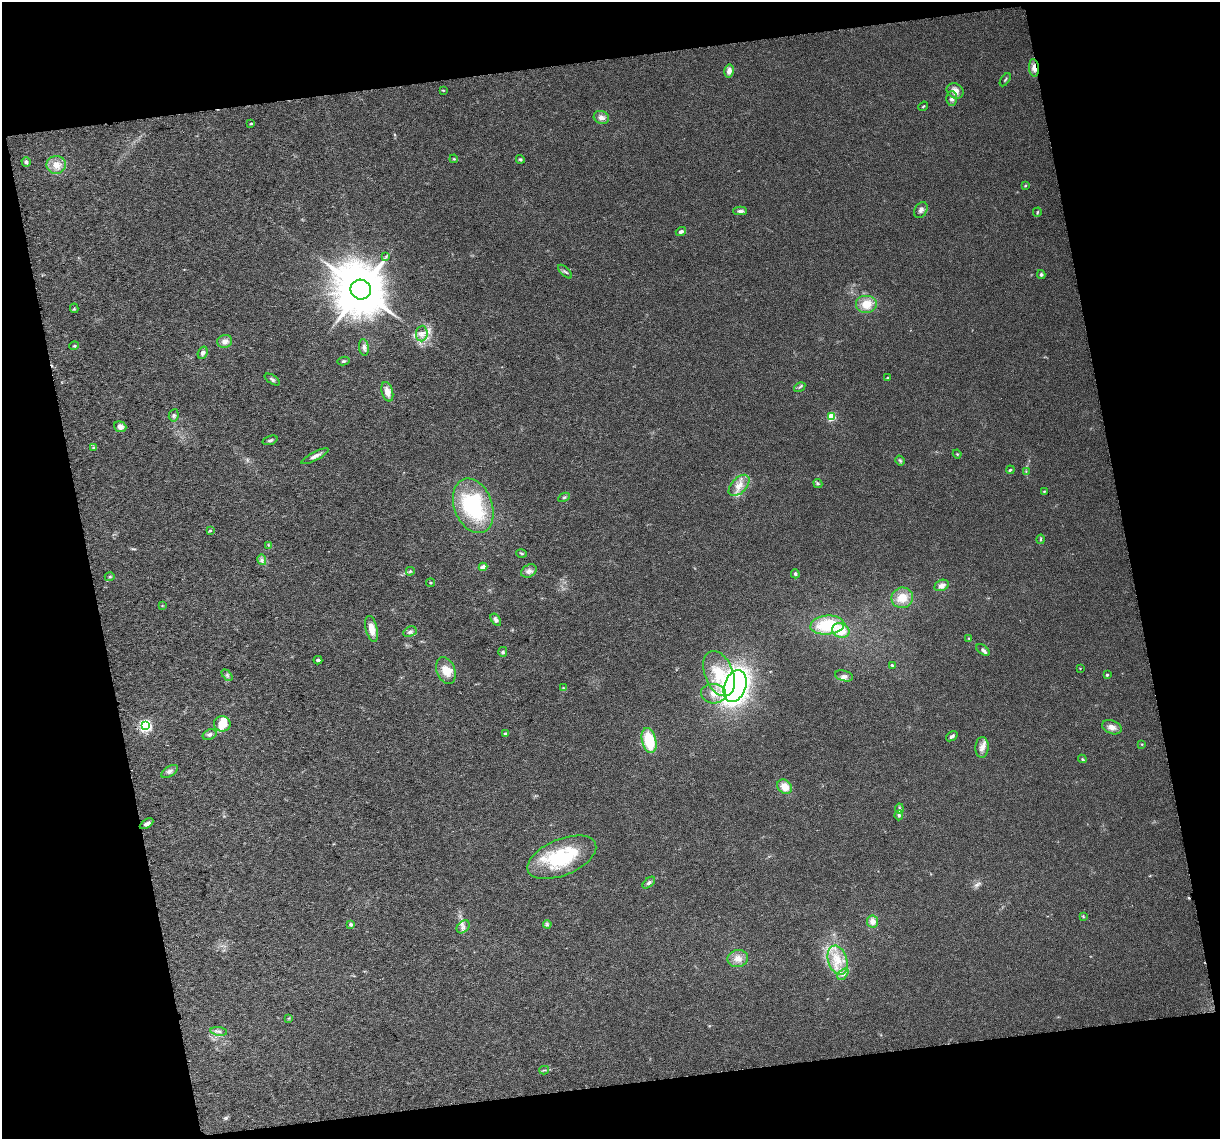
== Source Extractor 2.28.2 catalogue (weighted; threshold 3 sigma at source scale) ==
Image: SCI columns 7-2441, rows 43-2315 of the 2445 x 2342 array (HDU 1 of 3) = the unmasked area's bounding box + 8 px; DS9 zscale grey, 2 x 2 block average (1 PNG px = mean of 2 x 2 image px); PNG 1222 x 1141 px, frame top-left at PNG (2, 2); each listed source drawn as its Kron ellipse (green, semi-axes under 4 px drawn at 4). Shown black and unused: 25% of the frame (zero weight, under 3 of 6 exposures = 1% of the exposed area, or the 3 px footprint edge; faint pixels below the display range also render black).
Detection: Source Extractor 2.28.2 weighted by HDU 2 'WHT'. Background 0.0272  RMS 0.0045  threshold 0.0185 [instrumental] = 3 sigma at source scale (4.09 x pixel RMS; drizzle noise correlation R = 1.36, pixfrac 0.8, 0.0396/0.0396 arcsec/px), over >= 5 px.
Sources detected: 118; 3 cosmic-ray / hot-pixel residue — neither listed nor drawn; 5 inside a brighter listed object's ellipse — not listed separately; the other 110 listed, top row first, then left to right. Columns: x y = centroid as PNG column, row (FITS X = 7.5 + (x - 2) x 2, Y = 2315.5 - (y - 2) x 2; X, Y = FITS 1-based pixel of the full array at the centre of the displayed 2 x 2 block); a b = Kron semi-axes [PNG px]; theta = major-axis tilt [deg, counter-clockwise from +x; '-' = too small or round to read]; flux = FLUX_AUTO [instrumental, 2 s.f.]
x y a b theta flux
1034 68 9 5 -84 6
729 71 6 5 - 6.2
1005 80 7 2 55 1.3
443 90 3 2 - 0.71
955 91 9 7 -32 7.8
952 99 7 5 87 4
923 106 5 2 - 1.1
601 117 8 6 -26 5.3
251 124 4 3 - 1.2
454 159 4 3 - 1
520 159 4 3 - 1.5
26 162 5 4 - 2.4
56 165 10 9 - 10
1025 186 3 3 - 1.1
921 210 8 6 59 4.1
740 211 7 4 1 3.1
1037 212 5 3 - 1.2
681 232 5 3 - 3.1
386 256 4 2 - 0.97
565 272 9 2 -44 1.8
1041 275 4 4 - 2
361 290 10 10 - 6800
866 304 11 9 0 16
74 308 5 2 - 0.77
422 333 8 6 86 5.1
225 341 7 6 - 5.3
74 346 5 3 - 1.5
364 347 8 5 -81 3.5
203 353 6 4 69 3.3
344 361 6 3 10 1.5
888 378 4 3 - 1
272 380 8 3 -33 2.2
800 387 6 2 32 1.4
387 392 10 5 -74 9.1
174 415 6 5 - 2.4
831 417 3 3 - 60
120 427 6 5 - 4.9
270 440 8 3 18 2
94 447 4 3 - 1.7
957 454 4 3 - 0.94
315 456 15 4 27 4.7
900 461 5 4 - 1.6
1010 470 4 3 - 1.2
1026 471 3 2 - 0.64
818 483 5 4 - 1.9
739 485 13 7 46 10
1044 491 3 2 - 0.86
564 497 6 3 27 1.4
473 506 28 19 -70 96
210 531 4 2 - 0.71
1041 539 5 2 - 1.2
268 545 3 2 - 0.82
521 553 5 3 - 1.5
262 560 5 4 - 2.8
483 567 4 3 - 6.7
410 571 4 3 - 1.5
529 571 8 6 31 4.3
795 574 4 4 - 2
110 577 5 3 - 1.3
430 583 4 3 - 1
942 585 7 5 25 5.7
902 598 11 10 - 16
162 606 3 2 - 0.56
496 620 7 4 -56 3.4
827 625 17 9 5 45
372 629 13 6 -76 11
841 630 9 7 -22 20
410 632 7 5 26 2.8
968 638 3 2 - 0.58
983 650 8 4 -35 2.3
503 652 5 4 - 2
318 660 4 3 - 1.9
892 665 4 2 - 1.3
1080 668 3 2 - 0.44
446 671 13 9 -69 14
719 674 23 14 -68 35
227 675 7 3 -48 2
1107 675 3 3 - 1.6
844 676 9 5 -14 3.9
735 686 16 11 70 470
563 688 3 2 - 0.78
714 694 12 10 -3 12
222 724 8 7 - 18
145 726 4 3 - 200
1112 727 10 6 -22 6.4
505 733 4 3 - 1.1
209 734 7 5 20 2.9
952 736 6 3 37 2.9
649 741 13 7 -76 39
1142 744 3 2 - 0.75
982 747 10 6 87 6.2
1082 759 4 3 - 1.1
169 771 9 5 33 3.7
785 787 8 6 -44 12
899 809 5 3 - 1.8
899 815 5 4 - 2.2
147 824 7 4 31 4.4
562 857 36 18 22 76
649 883 7 4 43 3.1
1083 916 4 3 - 0.94
872 921 6 5 - 7
547 924 4 3 - 1.5
351 925 3 3 - 3.5
463 927 7 5 45 3.9
738 958 10 8 11 8.6
838 960 15 9 -72 18
843 974 7 3 49 3
289 1018 3 2 - 0.88
219 1031 8 3 -7 2.4
544 1070 5 2 - 1.2
Overlapping masked pixels (flux is a lower limit): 1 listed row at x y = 1034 68
Diffuse or blended objects may show on this block-average render without a row.